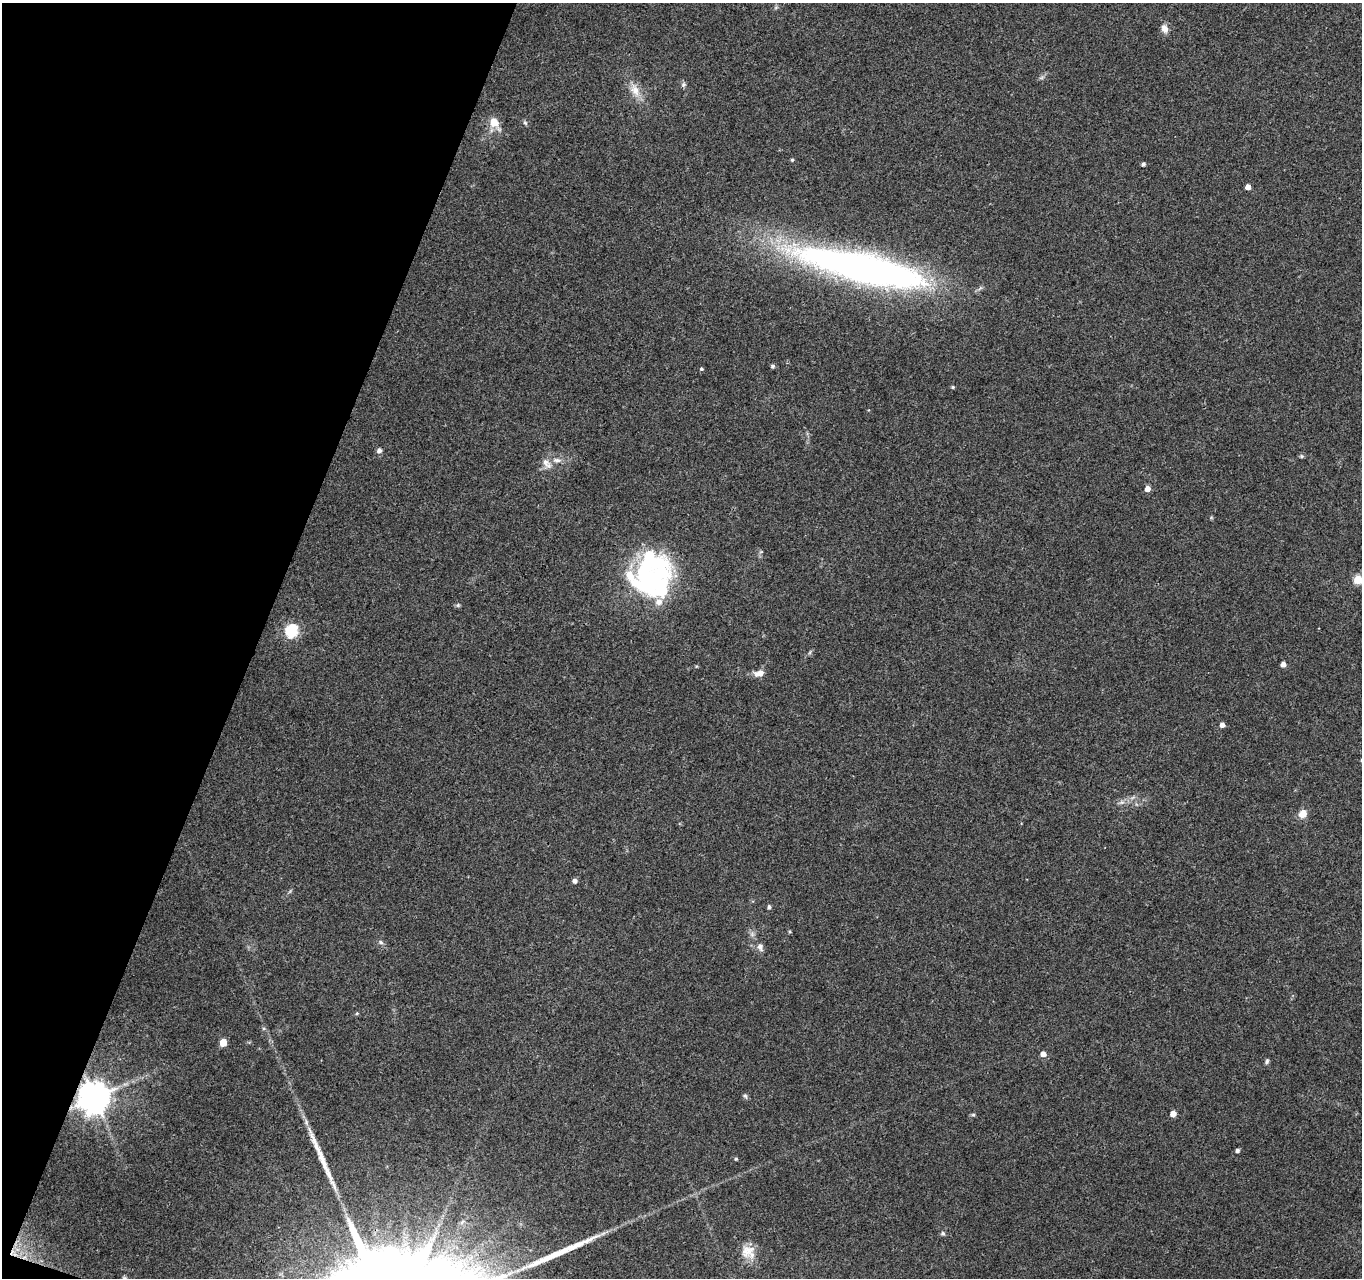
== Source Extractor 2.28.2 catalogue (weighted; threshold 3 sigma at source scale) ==
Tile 9 of 4 x 4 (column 1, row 3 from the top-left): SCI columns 1-1360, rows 1492-2767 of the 5450 x 5597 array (HDU 1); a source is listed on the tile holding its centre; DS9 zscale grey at full resolution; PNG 1364 x 1280 px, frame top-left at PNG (2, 3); no overlay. Shown black and unused: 19% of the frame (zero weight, under 3 of 4 exposures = <1% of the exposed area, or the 3 px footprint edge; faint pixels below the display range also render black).
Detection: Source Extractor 2.28.2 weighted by HDU 2 'WHT'; one run over the whole footprint, this tile lists its part. Background 0.069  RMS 0.0045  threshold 0.0204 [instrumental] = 3 sigma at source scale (4.5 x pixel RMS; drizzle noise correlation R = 1.50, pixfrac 1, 0.0396/0.0396 arcsec/px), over >= 5 px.
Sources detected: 51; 2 inside a brighter object's white glare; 2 long thin detections or spike segments (spike, bleed or trail) — not listed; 2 inside a brighter listed object's ellipse — not listed separately; the other 45 listed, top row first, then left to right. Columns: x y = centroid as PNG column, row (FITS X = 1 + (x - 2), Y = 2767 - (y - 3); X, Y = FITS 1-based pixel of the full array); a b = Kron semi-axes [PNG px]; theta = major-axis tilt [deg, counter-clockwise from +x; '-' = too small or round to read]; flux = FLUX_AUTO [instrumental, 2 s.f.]
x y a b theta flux
776 7 6 4 19 0.69
1164 29 11 8 -67 3
683 84 7 7 - 1.1
635 90 19 12 -59 6.1
494 123 19 11 -56 5.8
525 123 7 5 -62 0.79
792 160 4 4 - 0.63
1143 164 4 4 - 1.1
1248 187 4 4 - 3.5
862 268 147 30 -13 240
773 366 5 4 - 1
701 369 4 4 - 0.67
953 387 5 4 - 0.55
379 450 6 5 - 1.8
1302 456 6 5 - 0.71
557 460 13 7 -7 2.9
547 463 17 8 -51 3.4
1147 489 5 4 - 3.7
1358 579 5 5 - 20
648 580 42 34 28 56
458 605 6 5 - 0.69
292 631 6 6 - 58
810 652 6 4 71 0.61
1283 664 4 4 - 2.8
759 673 12 8 10 3.5
1222 725 4 4 - 2.5
1121 802 8 6 19 1.6
1302 814 8 7 - 5.1
575 881 5 4 - 1.7
769 907 5 5 - 0.93
381 942 7 5 -23 1
760 947 10 8 -75 2.2
357 1013 5 4 - 0.58
223 1042 5 5 - 9.7
1043 1054 5 5 - 3.1
1267 1061 7 5 70 0.91
745 1096 7 5 -65 0.91
94 1097 9 9 - 920
1173 1114 4 4 - 4.8
973 1115 6 4 0 0.63
1237 1150 4 4 - 1.3
736 1159 4 4 - 0.58
943 1233 6 6 - 0.86
747 1251 19 17 40 6.8
124 1278 6 6 - 0.96
Overlapping masked pixels (flux is a lower limit): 1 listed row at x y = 94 1097
Isophote crosses this tile's border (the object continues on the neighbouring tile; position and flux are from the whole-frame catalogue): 2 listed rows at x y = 1358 579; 124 1278